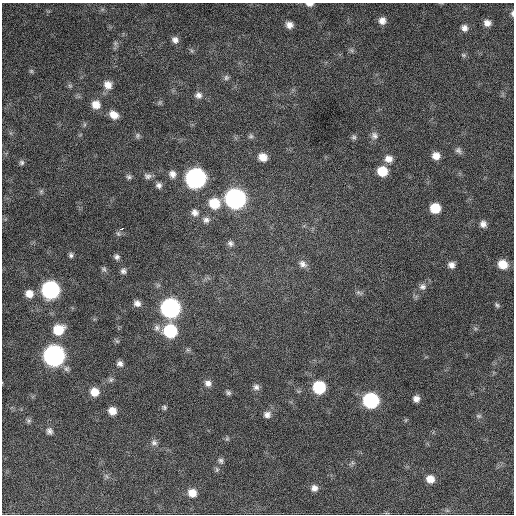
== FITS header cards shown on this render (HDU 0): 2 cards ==
NAXIS1  =                  512 / Axis length
NAXIS2  =                  512 / Axis length

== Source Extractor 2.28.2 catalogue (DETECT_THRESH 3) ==
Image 512 x 512 px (HDU 0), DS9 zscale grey, 1 PNG px = 1 image px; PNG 516 x 516 px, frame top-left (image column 1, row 512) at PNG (2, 3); no overlay
Background 504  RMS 23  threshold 68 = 3 sigma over >= 5 px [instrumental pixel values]
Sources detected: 87; all 87 listed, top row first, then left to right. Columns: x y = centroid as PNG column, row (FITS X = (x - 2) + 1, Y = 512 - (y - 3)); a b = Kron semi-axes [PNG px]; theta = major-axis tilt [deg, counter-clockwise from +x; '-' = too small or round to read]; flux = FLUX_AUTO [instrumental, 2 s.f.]
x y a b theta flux
309 4 8 4 0 6300
512 13 7 4 -87 3200
382 21 8 7 - 9900
487 23 7 6 - 8600
289 25 8 7 - 9200
464 28 7 7 - 7300
175 40 8 7 - 7400
115 43 8 5 83 3700
351 50 7 5 -44 2900
192 51 7 4 -71 2400
463 55 7 5 -21 2600
31 71 6 5 - 2500
226 78 7 7 - 4300
108 85 11 10 - 13000
70 86 6 6 - 2700
198 95 9 8 - 7300
160 102 6 5 - 2600
96 105 9 9 - 16000
114 115 10 8 -36 15000
138 135 7 7 - 3600
251 136 8 6 14 3500
374 136 11 9 -56 7500
354 137 7 7 - 3700
458 150 9 7 -51 5000
436 156 8 7 - 13000
263 157 9 8 - 15000
388 159 11 9 -3 12000
22 162 7 7 - 3600
382 171 9 8 - 35000
172 174 9 9 - 8800
148 176 10 8 -15 6000
129 177 8 6 -24 3700
196 178 10 10 - 740000
159 185 7 7 - 5700
41 191 7 5 70 2900
235 199 10 10 - 780000
214 203 11 10 - 40000
435 208 8 8 - 36000
195 213 9 8 - 8700
206 220 10 8 8 6800
483 224 8 8 - 8100
121 229 5 3 - 6300
230 243 8 8 - 5200
71 255 7 5 -75 3500
117 257 7 6 - 4600
302 264 12 9 -36 8600
503 264 9 8 - 23000
451 265 7 7 - 8400
104 269 8 7 - 3300
123 271 7 7 - 4800
422 287 9 8 - 6600
50 290 10 9 - 400000
359 293 10 5 -22 3800
29 294 8 8 - 14000
137 303 8 7 - 7800
497 305 7 5 -46 2900
170 308 10 10 - 610000
157 328 9 9 - 7000
58 330 10 9 - 37000
170 331 10 9 - 110000
117 341 7 4 -44 2200
188 350 7 4 -18 2700
54 356 10 10 - 920000
120 364 7 7 - 6300
111 380 8 6 88 3700
208 383 9 8 - 7600
256 387 8 8 - 6000
319 387 9 8 - 82000
94 392 9 8 - 20000
228 393 7 5 -32 3500
416 399 7 6 - 7400
371 400 9 9 - 230000
164 407 6 6 - 3000
112 411 8 7 - 15000
267 414 9 8 - 7900
479 416 8 6 -14 3400
406 420 6 3 71 1600
29 421 7 7 - 3500
49 431 9 8 - 6000
227 439 6 5 - 2500
154 443 9 8 - 5600
221 461 8 7 - 4100
217 470 7 5 90 3000
106 476 7 4 -70 3000
430 479 8 8 - 15000
314 488 8 7 - 8200
192 493 9 8 - 16000
At the frame edge (FLAGS 8, measured only in part): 2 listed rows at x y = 309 4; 512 13